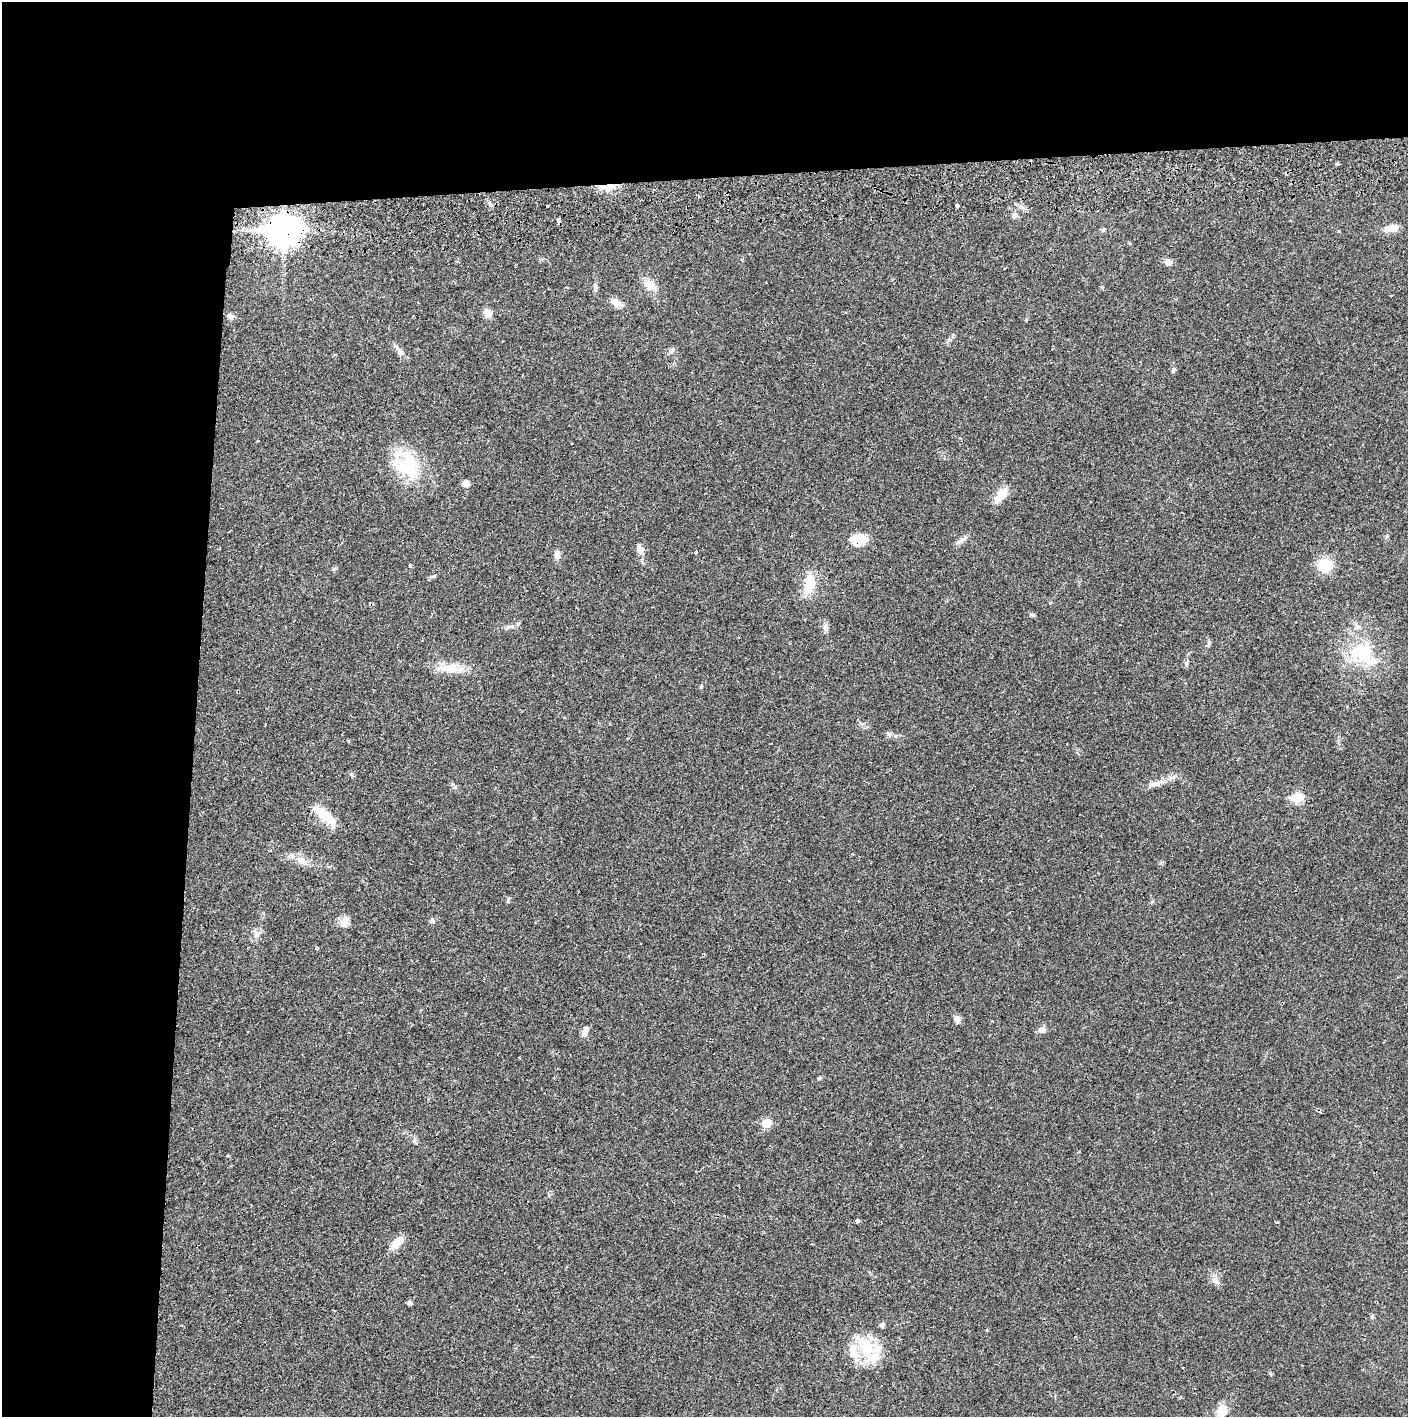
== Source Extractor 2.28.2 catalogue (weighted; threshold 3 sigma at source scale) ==
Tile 1 of 3 x 3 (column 1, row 1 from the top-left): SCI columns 4-1409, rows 2886-4300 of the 4229 x 4358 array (HDU 1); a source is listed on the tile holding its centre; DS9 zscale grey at full resolution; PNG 1410 x 1419 px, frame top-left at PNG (2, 2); no overlay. Shown black and unused: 24% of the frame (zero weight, under 2 of 3 exposures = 3% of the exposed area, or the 3 px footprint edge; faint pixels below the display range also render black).
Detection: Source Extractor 2.28.2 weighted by HDU 2 'WHT'; one run over the whole footprint, this tile lists its part. Background 0.0218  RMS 0.0035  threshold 0.0157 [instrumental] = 3 sigma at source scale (4.5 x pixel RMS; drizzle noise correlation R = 1.50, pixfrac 1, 0.05/0.05 arcsec/px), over >= 5 px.
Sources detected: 70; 4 cosmic-ray / hot-pixel residue — not listed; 4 inside a brighter listed object's ellipse — not listed separately; the other 62 listed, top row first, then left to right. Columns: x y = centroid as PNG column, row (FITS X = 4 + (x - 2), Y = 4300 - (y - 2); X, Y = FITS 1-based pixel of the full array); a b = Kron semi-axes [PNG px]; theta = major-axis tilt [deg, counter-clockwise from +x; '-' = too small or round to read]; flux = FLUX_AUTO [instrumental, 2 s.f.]
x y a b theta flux
1337 164 4 4 - 0.49
610 186 17 10 13 5
490 203 9 4 -69 0.86
957 206 3 3 - 1.6
1015 215 8 7 - 1.3
559 221 5 3 - 3.1
1392 228 16 8 14 3.5
1103 229 6 5 - 0.51
283 231 12 10 2 510
1168 262 6 6 - 2.9
650 285 16 11 -40 3.8
595 286 11 6 -90 1
615 302 15 8 -27 2.8
487 313 10 8 -58 2.7
231 317 8 7 - 1.1
949 340 6 4 -19 0.49
672 350 9 6 52 1
400 353 9 8 - 1.3
1173 370 7 5 65 0.7
408 466 35 29 -60 21
465 483 7 6 - 2.1
1001 495 23 10 52 4.7
858 540 18 11 8 7.7
961 540 18 4 32 1.3
640 550 11 7 -69 2.3
696 552 4 3 - 0.74
557 555 11 7 -83 1.7
1325 565 12 11 - 11
809 584 27 13 77 7.8
1050 603 5 3 - 0.28
1033 615 7 4 -7 0.56
509 627 9 4 19 0.83
825 628 11 7 -90 1.3
1208 644 10 4 85 0.71
1362 652 30 30 - 19
450 668 24 13 -3 6.5
701 686 6 4 47 0.43
888 734 6 6 - 0.73
352 775 7 5 -60 0.6
1156 783 21 7 20 3
1297 798 6 5 - 17
324 816 27 13 -50 7
302 861 18 10 -33 3.5
508 899 8 3 65 0.5
1152 901 6 3 19 0.4
432 920 7 6 - 0.86
344 922 14 10 -64 2.7
257 934 12 7 50 1.8
957 1019 9 7 -80 1.3
1043 1030 9 8 - 1.4
585 1032 13 7 70 1.8
819 1078 6 4 43 0.46
767 1123 6 5 - 9.3
857 1221 4 3 - 2.5
397 1242 19 9 46 4.5
1217 1282 8 6 -44 1.1
409 1303 5 5 - 1
1372 1316 5 5 - 0.48
882 1325 7 6 - 0.74
866 1348 38 19 -66 15
1182 1367 3 3 - 0.44
1222 1411 14 11 70 5
Overlapping masked pixels (flux is a lower limit): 4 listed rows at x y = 610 186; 559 221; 283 231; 858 540
Unlisted compact peaks at least as high as the median listed source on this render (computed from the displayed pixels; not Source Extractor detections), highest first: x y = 410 566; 455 787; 1186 663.